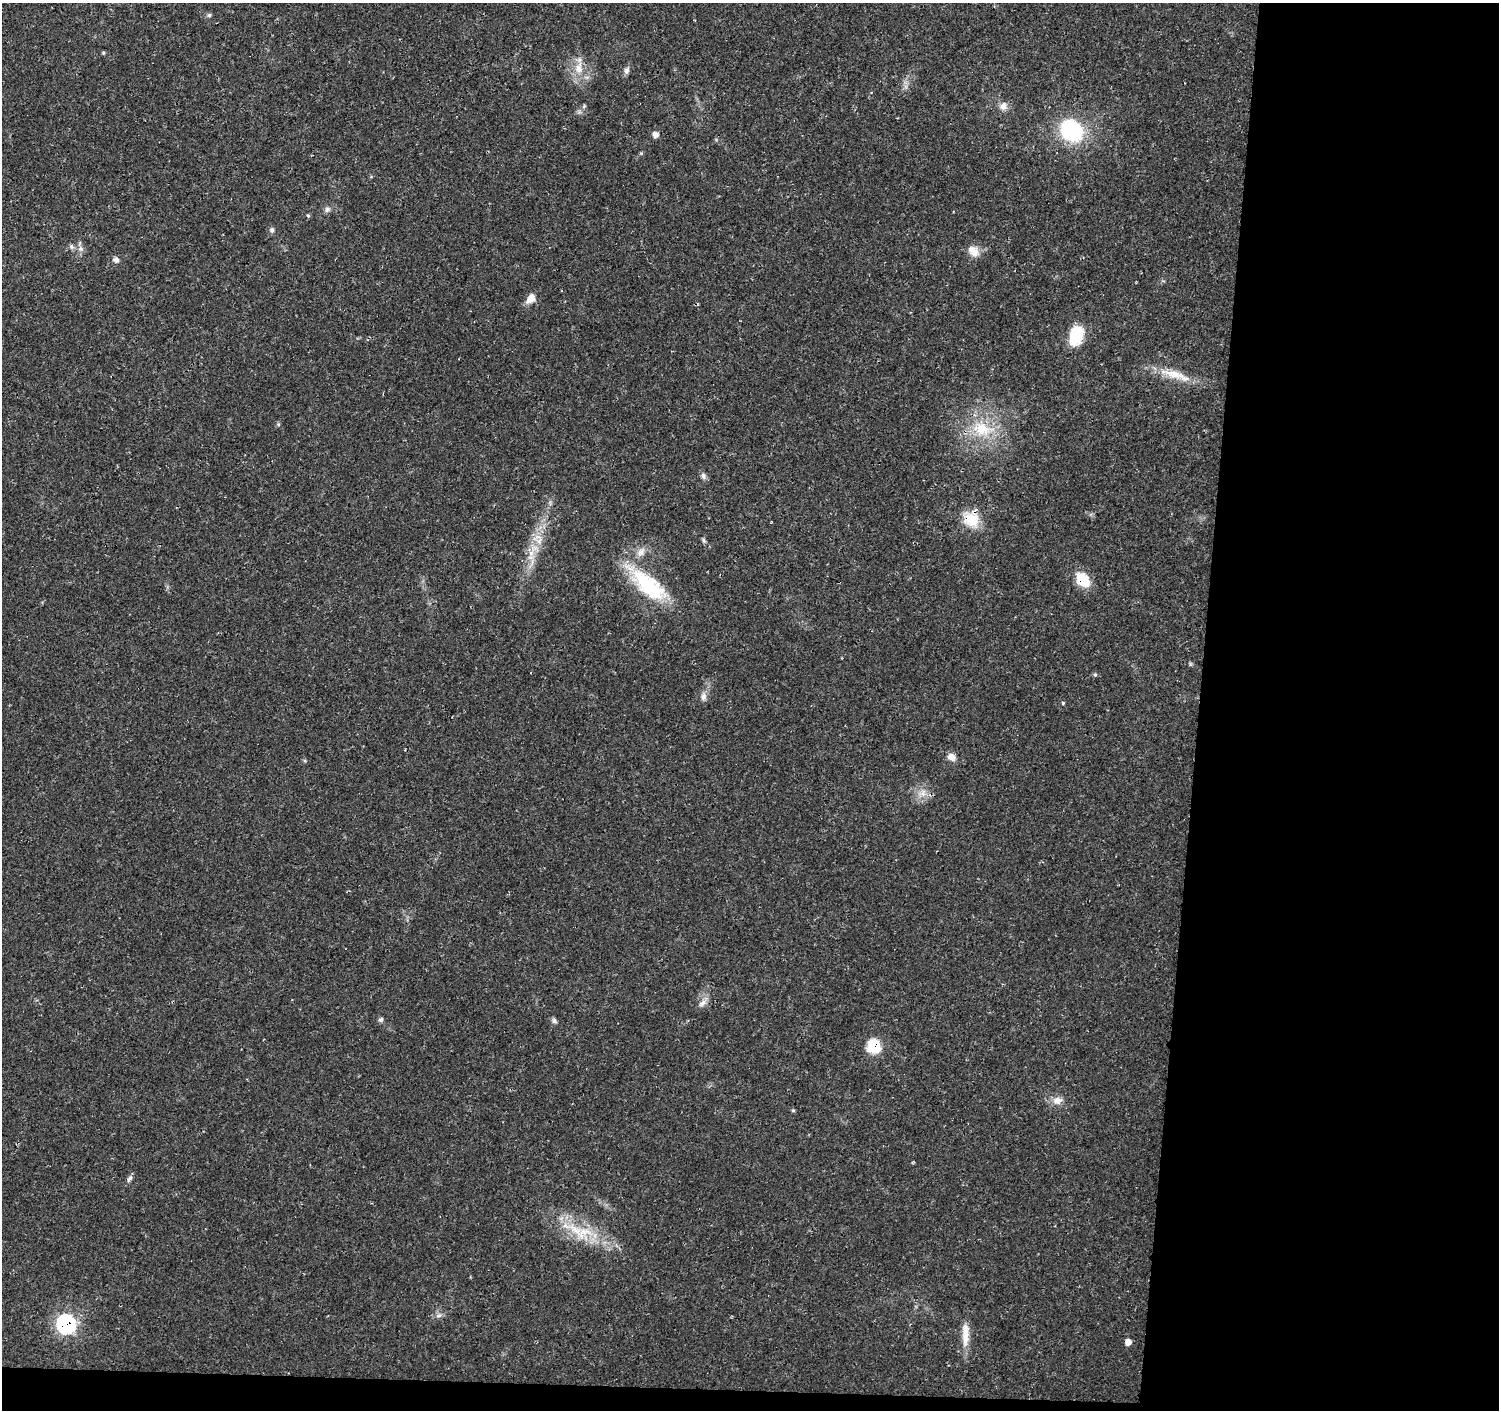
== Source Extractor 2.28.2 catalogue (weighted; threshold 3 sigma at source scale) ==
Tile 9 of 3 x 3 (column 3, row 3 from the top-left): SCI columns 2996-4492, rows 230-1637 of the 4502 x 4733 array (HDU 1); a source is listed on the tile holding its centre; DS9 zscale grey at full resolution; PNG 1501 x 1412 px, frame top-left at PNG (2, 3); no overlay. Shown black and unused: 21% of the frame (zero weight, under 3 of 4 exposures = <1% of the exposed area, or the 3 px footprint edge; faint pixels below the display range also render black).
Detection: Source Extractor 2.28.2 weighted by HDU 2 'WHT'; one run over the whole footprint, this tile lists its part. Background 0.025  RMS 0.0028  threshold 0.0125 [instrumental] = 3 sigma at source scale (4.5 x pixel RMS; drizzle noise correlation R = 1.50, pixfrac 1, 0.0396/0.0396 arcsec/px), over >= 5 px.
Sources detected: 43; all 43 listed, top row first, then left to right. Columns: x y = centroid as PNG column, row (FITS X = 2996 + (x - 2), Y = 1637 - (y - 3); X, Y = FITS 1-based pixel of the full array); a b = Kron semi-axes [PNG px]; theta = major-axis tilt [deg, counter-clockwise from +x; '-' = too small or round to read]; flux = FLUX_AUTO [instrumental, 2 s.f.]
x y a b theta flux
209 15 6 6 - 0.53
103 53 5 4 - 0.38
579 68 18 12 85 4.5
627 70 10 6 58 1
584 106 6 4 47 0.46
1003 106 11 10 - 1.9
1071 131 16 13 -45 40
655 135 6 6 - 1.6
327 209 9 7 31 1
308 215 5 4 - 0.38
272 230 8 6 -88 0.78
81 249 8 7 - 1.2
974 251 16 12 -40 3.2
116 260 9 7 -26 1.2
531 299 13 8 48 2.8
1076 335 21 13 73 11
1173 374 28 12 -19 6.2
982 429 33 22 -18 14
703 476 9 7 -83 0.93
971 519 24 19 -39 7
537 537 17 6 28 2.2
704 540 7 5 -71 0.54
641 552 15 9 51 2.1
531 557 11 4 4 1
1083 580 18 12 -50 7.2
648 585 60 22 -41 21
1095 675 6 5 - 0.39
703 697 10 8 80 1.5
1063 703 4 4 - 0.33
952 757 10 8 -39 2
922 793 12 10 -89 2.6
703 1002 18 7 49 1.7
381 1019 7 6 - 0.63
554 1020 8 6 -68 0.72
874 1047 8 7 - 23
1057 1100 14 10 18 2.4
793 1110 5 4 - 0.34
130 1178 11 5 55 0.89
583 1233 29 21 37 10
439 1315 9 6 18 0.98
66 1324 9 9 - 73
965 1334 35 9 89 4.5
1128 1342 7 6 - 1.8
Overlapping masked pixels (flux is a lower limit): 4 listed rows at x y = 971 519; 1083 580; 874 1047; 66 1324